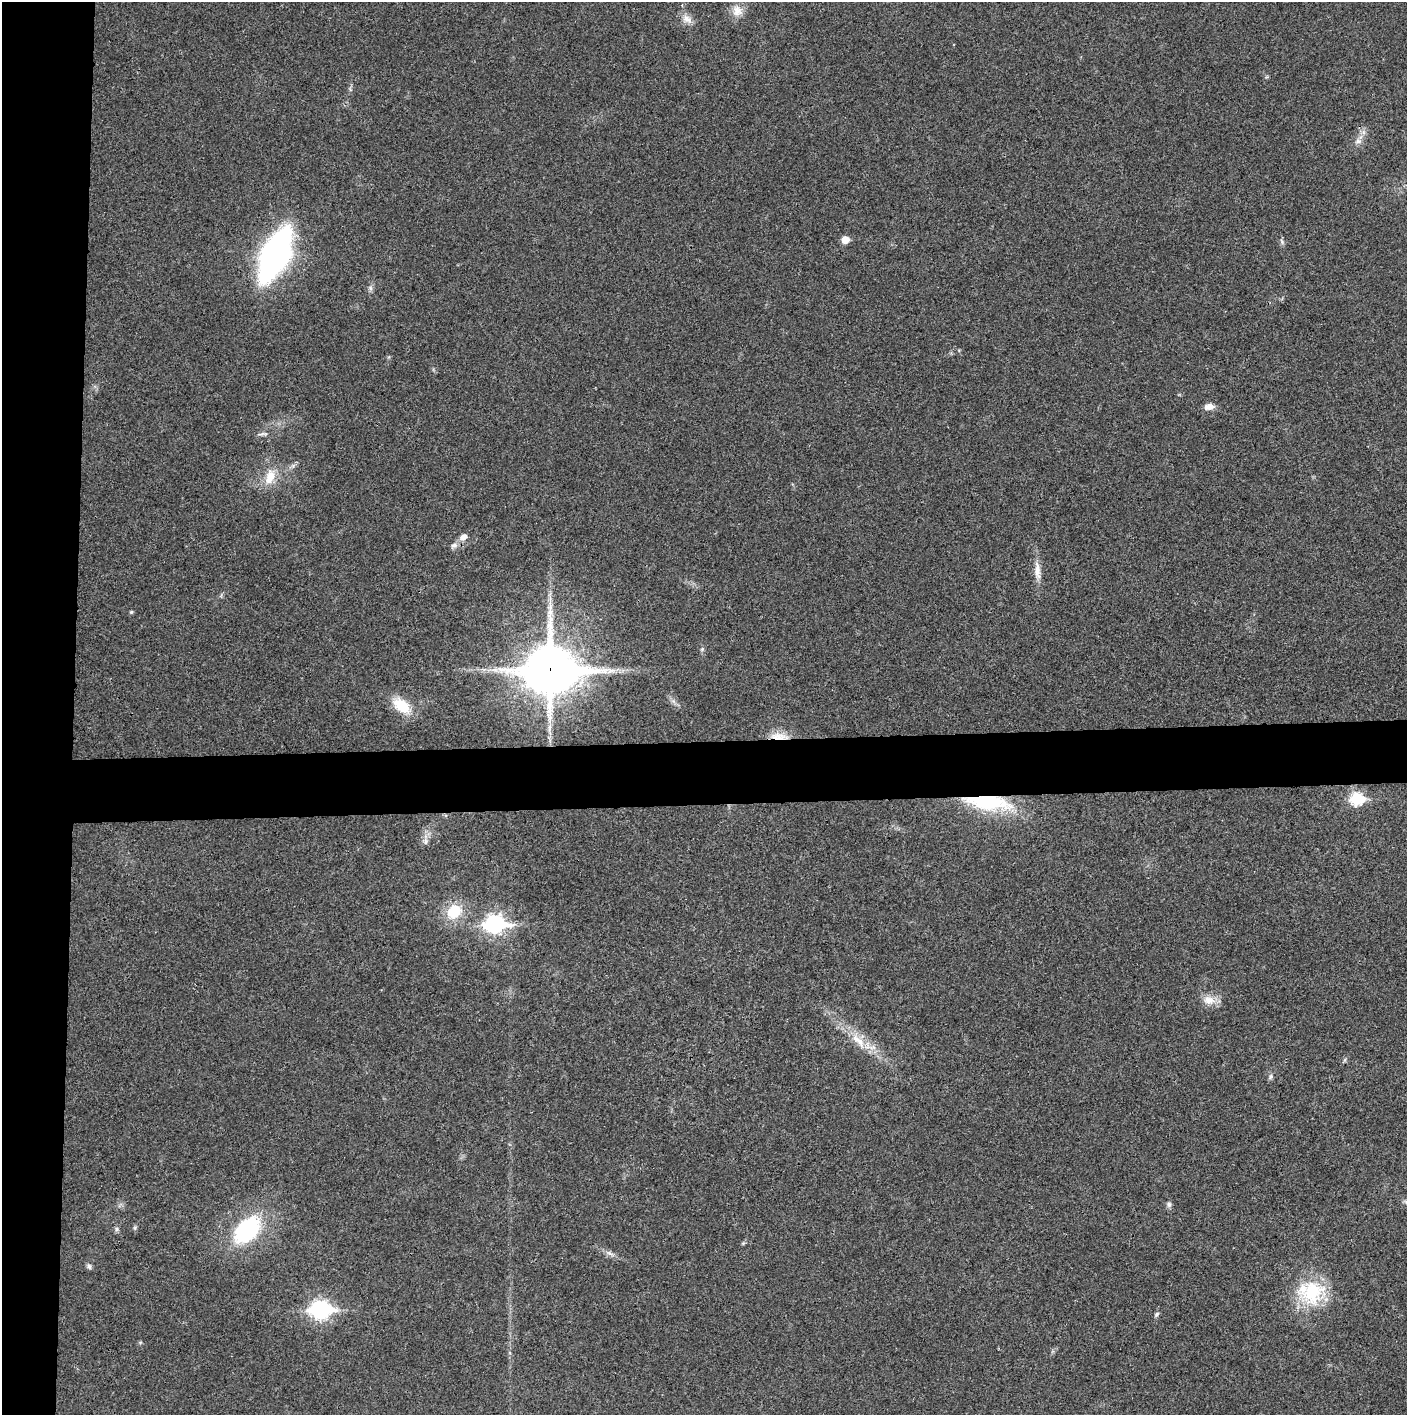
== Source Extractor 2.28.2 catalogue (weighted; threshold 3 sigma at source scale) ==
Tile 4 of 3 x 3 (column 1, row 2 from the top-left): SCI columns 4-1408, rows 1416-2828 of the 4220 x 4242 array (HDU 1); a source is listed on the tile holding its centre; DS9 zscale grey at full resolution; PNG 1409 x 1417 px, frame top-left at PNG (2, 2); no overlay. Shown black and unused: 9% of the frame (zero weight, under 3 of 4 exposures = <1% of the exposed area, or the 3 px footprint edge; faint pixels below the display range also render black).
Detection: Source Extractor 2.28.2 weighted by HDU 2 'WHT'; one run over the whole footprint, this tile lists its part. Background 0.0191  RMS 0.0051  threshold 0.0231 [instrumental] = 3 sigma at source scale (4.5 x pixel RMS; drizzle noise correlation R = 1.50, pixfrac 1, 0.05/0.05 arcsec/px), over >= 5 px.
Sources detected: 37; all 37 listed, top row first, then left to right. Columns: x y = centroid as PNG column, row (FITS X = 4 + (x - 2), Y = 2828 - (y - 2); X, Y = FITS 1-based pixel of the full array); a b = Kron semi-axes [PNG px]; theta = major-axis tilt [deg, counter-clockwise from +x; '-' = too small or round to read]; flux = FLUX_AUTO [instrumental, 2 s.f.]
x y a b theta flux
737 11 16 13 89 5.2
687 19 14 10 -40 3.7
1363 132 7 4 -71 1.4
1358 141 9 6 14 2
845 240 5 5 - 8.2
1282 241 8 3 -71 0.99
275 255 35 15 65 250
370 288 7 4 -88 1.2
1209 407 13 7 6 3.4
261 434 11 3 15 1
270 477 21 12 73 8.9
463 537 10 7 31 3.1
454 546 9 7 14 2
1037 570 28 8 -86 5.6
131 612 4 4 - 0.69
702 649 5 5 - 0.72
550 670 20 17 1 2200
402 706 19 12 -36 15
778 736 24 9 -3 7.4
1357 799 7 6 - 47
987 802 54 16 -7 45
425 841 10 6 88 2
454 911 16 13 47 16
495 924 10 8 -1 180
1209 1000 17 11 -7 5.9
858 1040 29 10 -43 11
1344 1060 6 4 69 0.71
1270 1077 8 5 61 1.2
1169 1204 8 6 -90 1.3
135 1228 6 4 -72 0.76
117 1229 6 5 - 1.1
247 1230 28 18 46 51
609 1253 8 5 -44 1.6
89 1266 7 6 - 1.2
1312 1292 35 31 52 31
320 1309 9 7 0 190
1156 1314 8 5 42 0.96
Overlapping masked pixels (flux is a lower limit): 3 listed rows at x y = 550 670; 778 736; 987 802